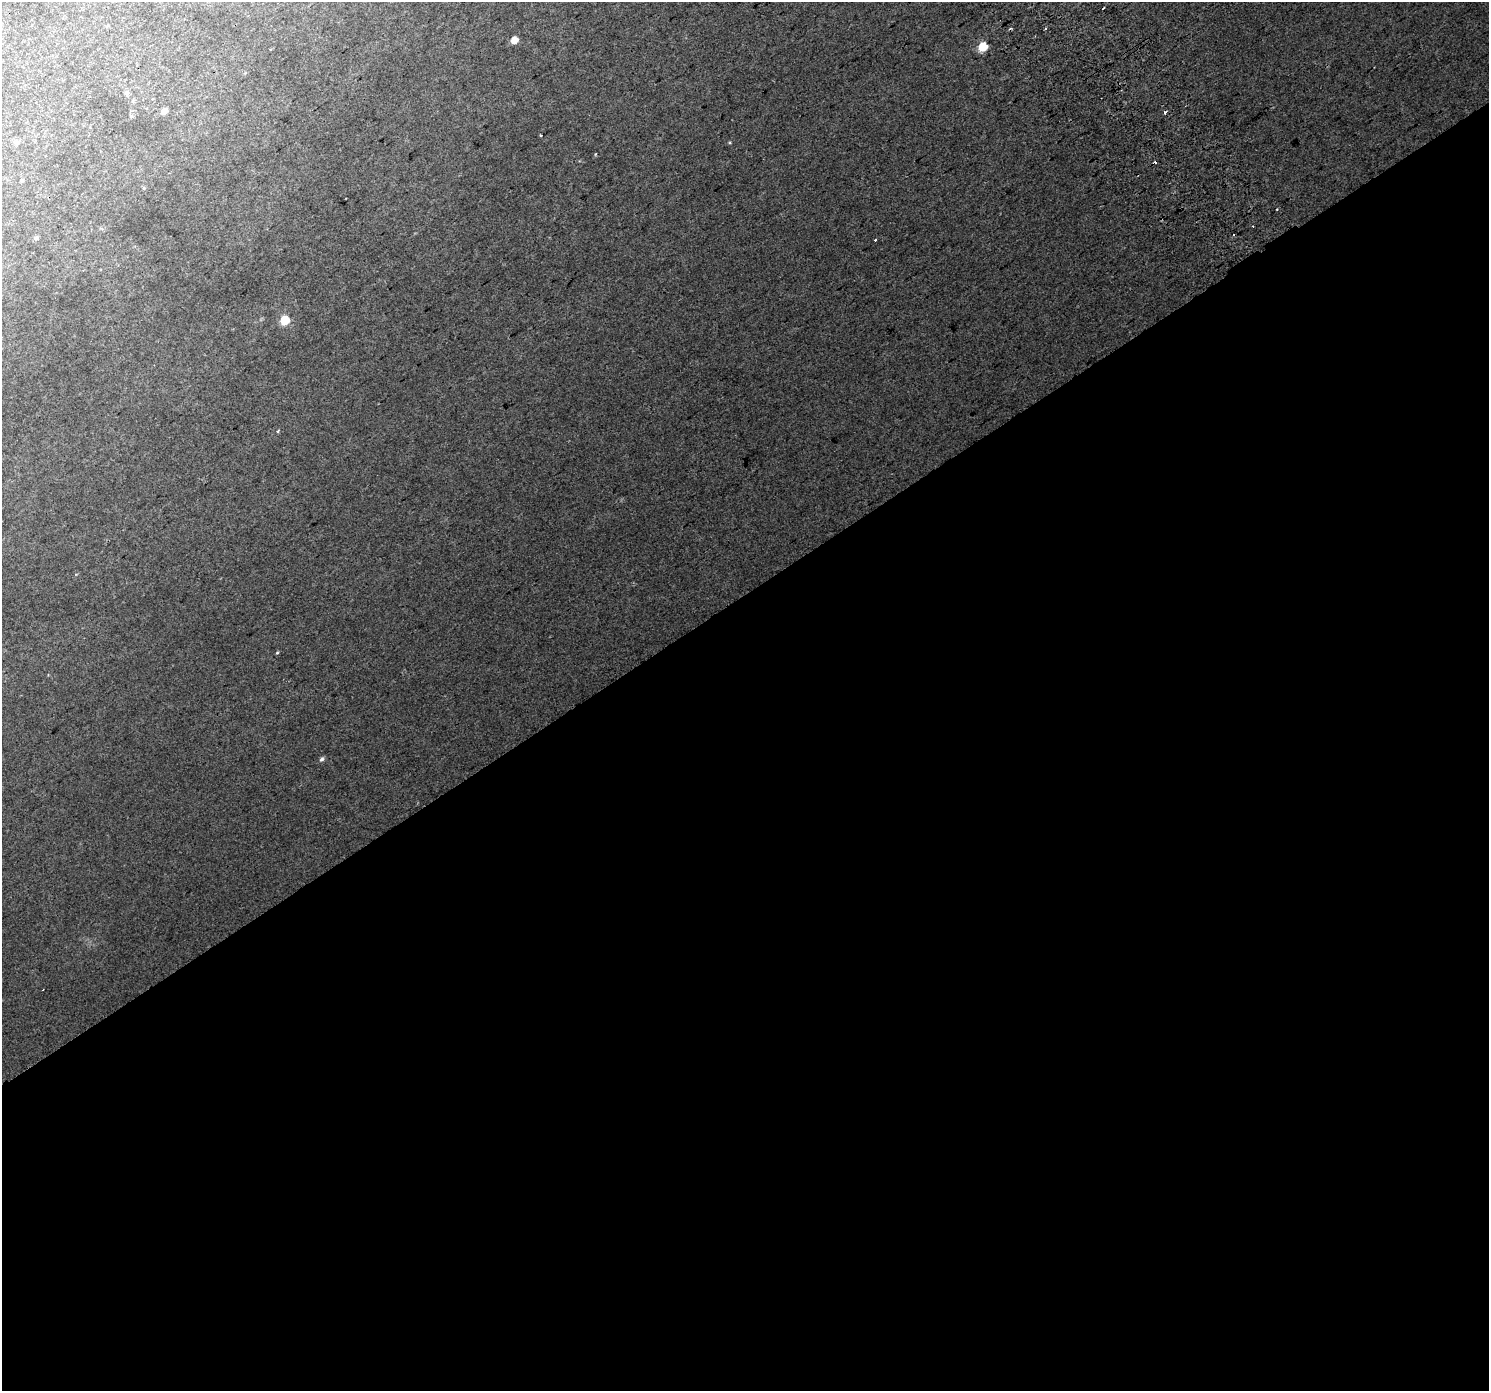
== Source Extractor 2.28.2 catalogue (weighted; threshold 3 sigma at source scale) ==
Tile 15 of 4 x 4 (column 3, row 4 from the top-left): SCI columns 3017-4503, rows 220-1608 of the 6026 x 5933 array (HDU 1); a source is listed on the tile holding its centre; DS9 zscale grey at full resolution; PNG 1491 x 1393 px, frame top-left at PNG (2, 2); no overlay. Shown black and unused: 57% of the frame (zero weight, under 2 of 3 exposures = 2% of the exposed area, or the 3 px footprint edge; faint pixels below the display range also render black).
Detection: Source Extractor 2.28.2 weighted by HDU 2 'WHT'; one run over the whole footprint, this tile lists its part. Background 0.0454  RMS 0.012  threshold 0.0538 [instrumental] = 3 sigma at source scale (4.5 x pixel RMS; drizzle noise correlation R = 1.50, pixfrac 1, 0.0396/0.0396 arcsec/px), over >= 5 px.
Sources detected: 24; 6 cosmic-ray / hot-pixel residue — not listed; the other 18 listed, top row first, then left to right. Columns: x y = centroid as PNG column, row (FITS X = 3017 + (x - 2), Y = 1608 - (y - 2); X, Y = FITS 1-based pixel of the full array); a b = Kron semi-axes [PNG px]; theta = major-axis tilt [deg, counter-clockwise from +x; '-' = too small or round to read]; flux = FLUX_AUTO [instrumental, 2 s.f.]
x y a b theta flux
1045 29 3 2 - 1.3
514 40 5 5 - 16
983 47 6 5 - 40
127 93 6 5 - 3
164 111 7 6 - 5
131 117 5 3 - 1.3
541 135 3 2 - 1.3
17 143 7 6 - 3.5
595 154 3 3 - 1.3
1155 162 3 3 - 7.8
21 180 5 4 - 1.3
144 188 4 4 - 1.1
36 238 6 5 - 2.5
876 240 3 3 - 3.3
285 320 6 6 - 52
277 431 3 3 - 3.6
277 653 5 4 - 1.2
322 759 7 5 50 2.7
Unlisted compact peaks at least as high as the median listed source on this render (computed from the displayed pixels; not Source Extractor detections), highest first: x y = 730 142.